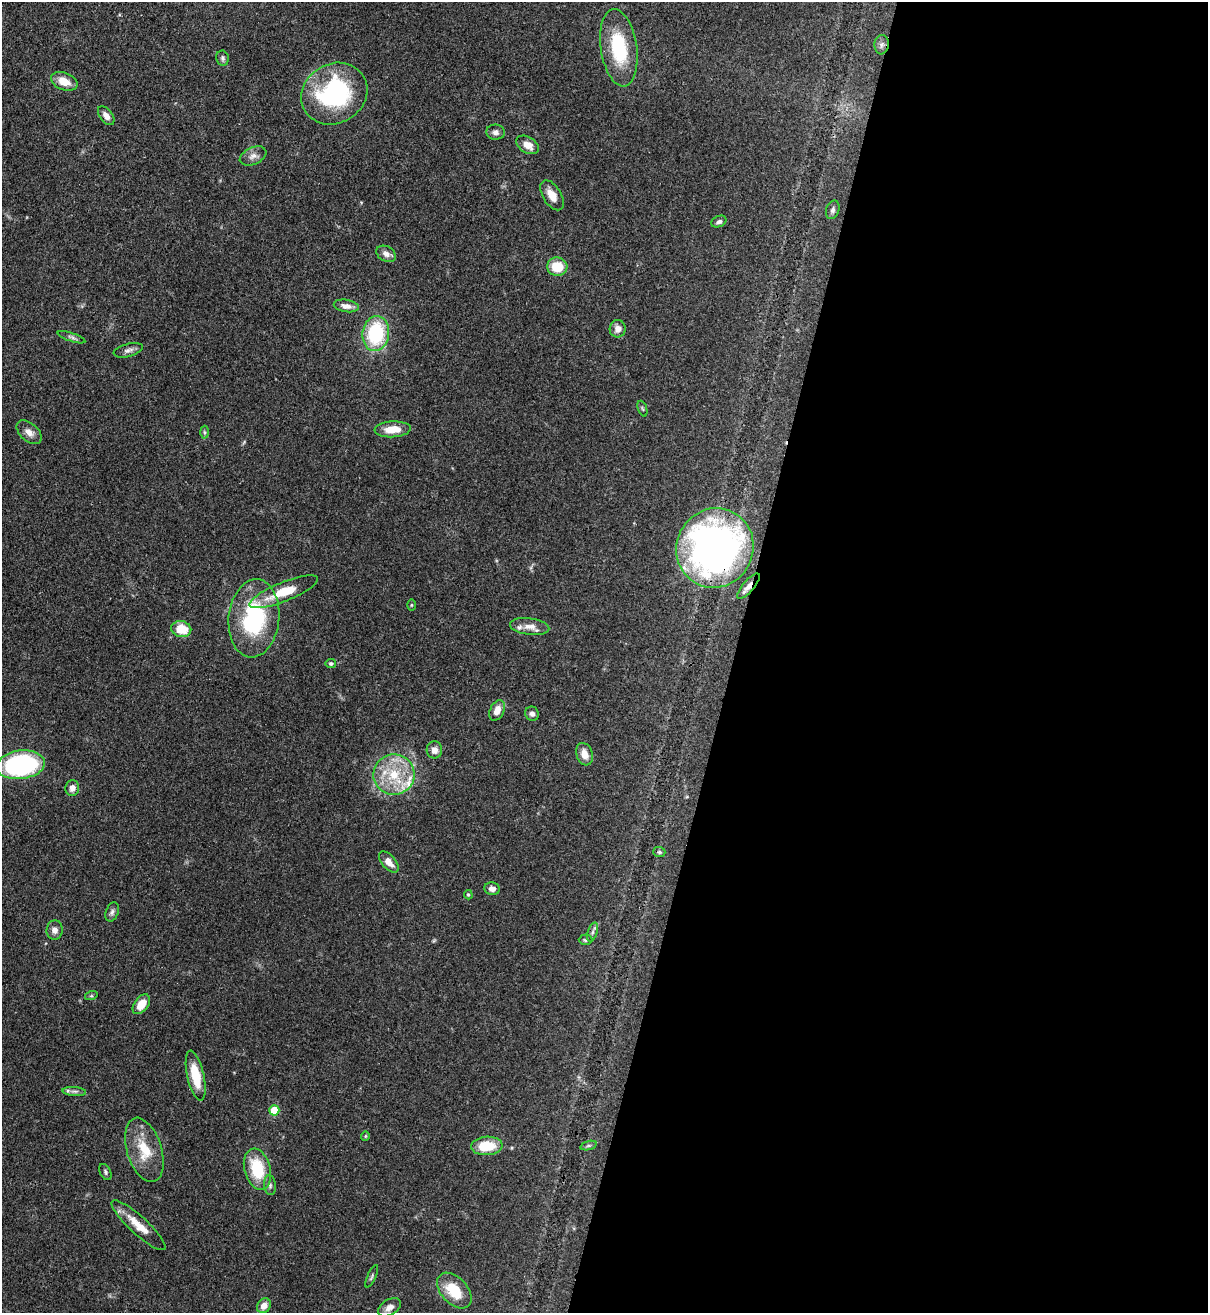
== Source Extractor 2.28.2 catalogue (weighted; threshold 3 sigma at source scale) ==
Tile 12 of 4 x 4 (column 4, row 3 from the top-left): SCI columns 3833-5038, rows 1341-2651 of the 5380 x 5305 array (HDU 1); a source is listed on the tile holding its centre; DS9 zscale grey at full resolution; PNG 1210 x 1315 px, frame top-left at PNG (2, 2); each listed source drawn as its Kron ellipse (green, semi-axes under 4 px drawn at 4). Shown black and unused: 39% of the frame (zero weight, under 3 of 4 exposures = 7% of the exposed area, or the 3 px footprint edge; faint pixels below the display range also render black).
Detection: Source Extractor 2.28.2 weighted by HDU 2 'WHT'; one run over the whole footprint, this tile lists its part. Background 0.102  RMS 0.0041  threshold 0.0186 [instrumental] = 3 sigma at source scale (4.5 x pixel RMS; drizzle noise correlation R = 1.50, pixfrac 1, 0.05/0.05 arcsec/px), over >= 5 px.
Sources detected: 65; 2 inside a brighter listed object's ellipse — not listed separately; the other 63 listed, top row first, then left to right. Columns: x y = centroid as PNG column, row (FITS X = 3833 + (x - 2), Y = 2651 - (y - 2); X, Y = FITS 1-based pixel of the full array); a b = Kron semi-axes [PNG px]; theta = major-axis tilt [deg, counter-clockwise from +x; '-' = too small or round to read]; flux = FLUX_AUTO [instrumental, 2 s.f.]
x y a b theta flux
882 45 9 7 84 1.6
619 48 39 18 -82 26
222 58 8 6 -79 1
64 81 14 8 -20 5.8
334 94 34 29 31 53
106 116 11 6 -53 2.3
495 132 9 7 -6 1.7
528 145 12 8 -31 3.9
253 156 14 8 24 2.4
552 195 17 9 -58 4.7
833 210 9 6 72 1.2
719 222 8 5 25 1.2
386 254 10 7 -29 2.1
557 267 10 9 - 9.8
346 306 12 6 -9 2.7
618 329 8 8 - 2.6
376 333 17 13 83 30
71 337 14 4 -19 1.2
128 350 15 6 14 1.8
642 409 8 2 -69 0.48
393 429 18 8 3 7.4
29 432 15 9 -42 3
204 432 6 4 -88 0.69
715 548 40 38 63 200
749 586 16 5 50 3
284 592 37 9 22 12
411 605 6 4 89 0.46
254 618 39 25 84 41
530 627 20 8 -7 3.7
181 629 10 8 -11 9.1
331 663 5 4 - 0.76
497 710 11 7 64 4.1
532 714 7 6 - 1.4
434 750 8 8 - 2.6
584 754 11 8 -72 4.2
21 765 24 14 7 66
394 775 20 20 - 16
72 788 8 7 - 2.1
659 852 6 5 - 0.72
389 862 13 6 -49 3.6
492 889 8 6 -10 2.2
468 895 5 4 - 0.52
112 912 10 6 67 1.3
55 930 9 8 - 2.4
592 932 10 5 71 1.1
585 940 7 5 1 0.72
91 996 6 4 18 0.58
141 1004 11 7 53 5.6
196 1076 25 8 -78 11
74 1091 12 4 -5 1.3
274 1110 5 5 - 12
365 1136 5 4 - 0.46
487 1146 16 9 4 11
588 1146 8 3 18 0.74
144 1150 33 17 -73 13
257 1169 21 13 -74 17
105 1172 9 5 -63 0.89
270 1185 10 6 -83 1.3
138 1225 35 9 -42 7.8
372 1276 12 3 65 0.71
454 1291 21 13 -47 13
264 1306 8 6 55 3.2
389 1307 12 7 30 2.4
Overlapping masked pixels (flux is a lower limit): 2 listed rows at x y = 715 548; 749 586